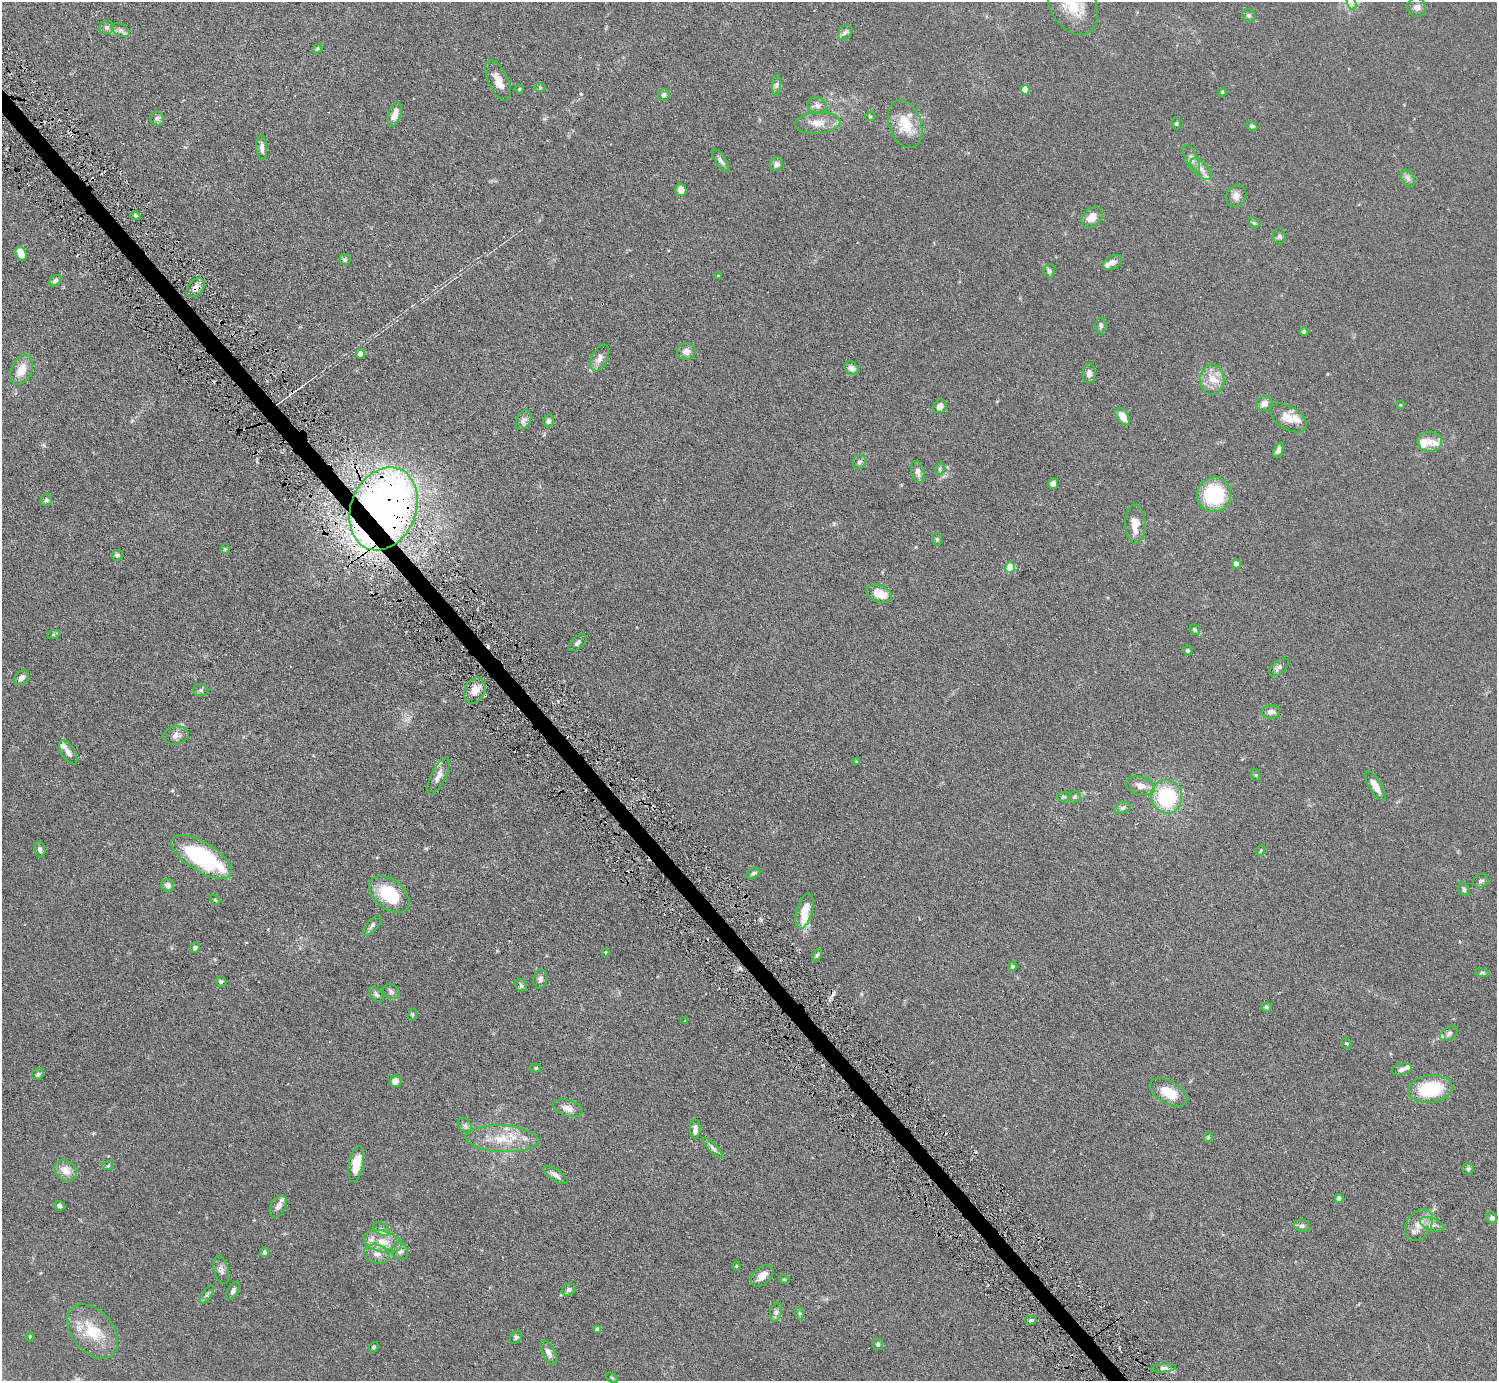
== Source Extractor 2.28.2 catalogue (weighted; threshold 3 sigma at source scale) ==
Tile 11 of 4 x 4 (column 3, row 3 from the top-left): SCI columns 2989-4483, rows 1676-3054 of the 5977 x 5967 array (HDU 1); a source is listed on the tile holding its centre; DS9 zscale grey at full resolution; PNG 1499 x 1383 px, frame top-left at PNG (2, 2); each listed source drawn as its Kron ellipse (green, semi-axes under 4 px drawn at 4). Shown black and unused: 1% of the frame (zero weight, under 3 of 6 exposures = <1% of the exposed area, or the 3 px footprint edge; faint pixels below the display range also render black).
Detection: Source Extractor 2.28.2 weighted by HDU 2 'WHT'; one run over the whole footprint, this tile lists its part. Background 0.123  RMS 0.005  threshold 0.0202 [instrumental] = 3 sigma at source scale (4.09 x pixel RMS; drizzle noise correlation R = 1.36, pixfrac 0.8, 0.05/0.05 arcsec/px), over >= 5 px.
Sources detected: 192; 7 cosmic-ray / hot-pixel residue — neither listed nor drawn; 17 inside a brighter listed object's ellipse — not listed separately; the other 168 listed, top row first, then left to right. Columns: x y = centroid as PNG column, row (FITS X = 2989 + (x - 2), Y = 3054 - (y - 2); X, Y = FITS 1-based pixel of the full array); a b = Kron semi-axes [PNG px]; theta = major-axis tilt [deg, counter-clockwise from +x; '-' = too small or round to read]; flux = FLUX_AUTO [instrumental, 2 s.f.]
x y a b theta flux
1352 3 7 4 -72 1.2
1073 4 33 22 -61 16
1417 7 9 9 - 2
1249 15 7 6 - 0.89
106 27 7 6 - 1.1
120 30 9 6 -26 1.6
845 32 9 6 49 1.2
317 49 6 4 43 0.56
498 81 21 10 -65 4.3
777 85 10 4 85 1.1
540 87 6 4 -1 0.57
519 89 4 4 - 0.38
1025 90 5 4 - 8
1222 92 4 4 - 0.63
664 95 6 5 - 1.4
817 106 10 8 -22 1.9
395 114 13 6 73 3.8
870 116 5 4 - 0.51
157 119 7 7 - 1.2
817 123 23 11 4 5.4
1176 123 6 4 89 0.6
905 124 25 16 -70 11
1252 126 5 4 - 0.81
262 148 12 5 -87 1.9
1191 159 15 6 -67 2.1
720 160 13 5 -54 1.4
777 164 7 6 - 1.4
1201 169 13 7 -45 2.5
1408 178 9 6 -63 1.5
681 190 6 5 - 3.3
1236 196 11 9 59 2.5
135 215 5 3 - 0.53
1092 217 12 8 44 4.8
1254 223 6 4 -44 0.59
1279 236 8 6 -83 0.94
21 253 8 5 -67 4.8
345 260 5 5 - 0.94
1113 263 10 6 24 2.3
1049 271 7 6 - 0.9
718 276 3 3 - 0.45
55 281 7 4 40 1.1
196 288 11 7 49 2.4
1101 326 7 6 - 1.2
1304 332 4 4 - 0.91
686 352 9 8 - 2.2
360 354 5 4 - 3.7
600 358 14 8 64 2.6
852 368 7 6 - 2
21 370 16 10 66 6
1089 373 10 6 89 2.1
1212 380 15 12 88 5.5
1265 404 8 7 - 2
1400 405 3 2 - 0.5
940 406 7 6 - 2.9
1123 417 10 5 -56 4.1
1289 418 20 11 -31 5.5
523 420 10 7 62 1.6
548 421 6 5 - 1.1
1430 442 12 10 4 3.5
1278 450 8 4 69 1.6
859 462 7 6 - 1.1
940 469 6 4 72 0.63
918 472 11 6 -76 2.6
1053 484 5 5 - 2.1
1214 495 18 17 - 27
46 500 6 5 - 1.1
383 509 43 32 67 390
1135 524 19 10 -88 5.7
937 539 6 5 - 0.67
225 549 5 5 - 0.5
117 555 5 5 - 0.84
1236 564 4 4 - 3.5
1010 567 5 5 - 14
879 594 13 8 -21 6.9
1195 630 6 5 - 0.7
53 635 6 4 19 0.58
577 643 11 5 40 1.1
1187 651 5 5 - 0.62
1279 667 12 6 41 1.7
21 678 8 6 41 1.9
201 690 7 6 - 0.98
475 690 13 10 66 4.1
1271 712 9 6 5 2
176 735 12 9 10 2.2
68 752 13 6 -57 2.4
857 762 4 3 - 0.42
1256 775 6 4 -71 0.47
438 776 20 7 64 2.9
1140 786 14 9 -14 3.5
1375 786 16 6 -59 3.8
1063 797 6 4 10 0.67
1074 797 6 5 - 0.73
1166 797 17 15 -74 29
1122 808 8 5 18 1.1
40 850 8 5 -77 1.3
1261 850 6 3 71 0.43
201 857 34 14 -31 48
753 873 7 5 30 0.83
1481 881 8 6 20 1.2
168 885 6 6 - 2.1
1464 889 7 5 -64 0.97
389 894 23 14 -40 18
215 900 6 3 -44 0.45
804 911 18 8 74 7
372 925 13 5 47 1.4
195 948 5 4 - 0.96
605 952 3 2 - 0.39
817 955 6 4 69 0.65
1013 966 5 4 - 0.7
1482 973 7 4 -8 0.71
540 979 9 7 80 1.4
221 982 6 5 - 0.73
521 985 7 5 -47 0.86
391 992 9 7 -30 1.2
376 994 9 5 -47 1
1266 1007 5 4 - 0.55
412 1015 6 3 72 0.53
685 1021 3 2 - 0.6
1449 1034 10 6 33 1.2
1347 1043 5 4 - 0.61
535 1068 5 4 - 0.64
1402 1069 10 6 11 1.5
38 1074 6 5 - 0.79
395 1081 6 6 - 2.9
1430 1089 22 13 8 23
1168 1092 21 11 -29 8.5
568 1108 15 8 -17 2.9
465 1125 8 6 -49 1.1
695 1129 9 5 -89 2.3
1208 1137 5 4 - 0.57
502 1139 37 13 -3 12
713 1148 13 4 -45 1.4
356 1164 18 7 79 8.8
108 1166 6 3 20 0.42
1468 1169 5 5 - 0.83
65 1170 12 9 -43 4.6
555 1175 14 5 -34 1.8
1339 1199 4 4 - 3
60 1206 5 4 - 1.3
278 1206 12 7 62 2.6
1492 1218 6 5 - 1.2
1432 1224 12 6 -20 2.1
1419 1225 17 12 57 4.8
1302 1226 8 6 -10 1.2
382 1229 9 6 -28 1.4
383 1242 19 10 -14 6.5
400 1251 9 7 -76 1.9
264 1252 5 4 - 1.2
377 1254 13 9 -13 3.1
736 1266 4 4 - 0.43
221 1270 14 7 -76 1.7
762 1276 13 8 42 3.2
784 1279 5 3 - 0.42
569 1290 7 6 - 1.1
233 1291 10 5 61 1.2
207 1295 10 4 56 1.1
776 1312 10 5 75 1.3
799 1313 6 4 -71 0.56
1031 1320 6 4 0 0.73
598 1329 4 4 - 2
92 1331 31 20 -51 14
30 1337 4 3 - 0.45
516 1337 7 5 46 0.82
878 1344 6 5 - 0.72
374 1347 6 4 51 0.6
548 1353 13 6 -63 2.2
1163 1368 13 2 4 0.97
612 1378 6 3 -37 0.46
Overlapping masked pixels (flux is a lower limit): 2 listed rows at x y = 196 288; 383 509
Isophote crosses this tile's border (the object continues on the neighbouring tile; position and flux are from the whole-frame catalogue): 1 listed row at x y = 1073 4